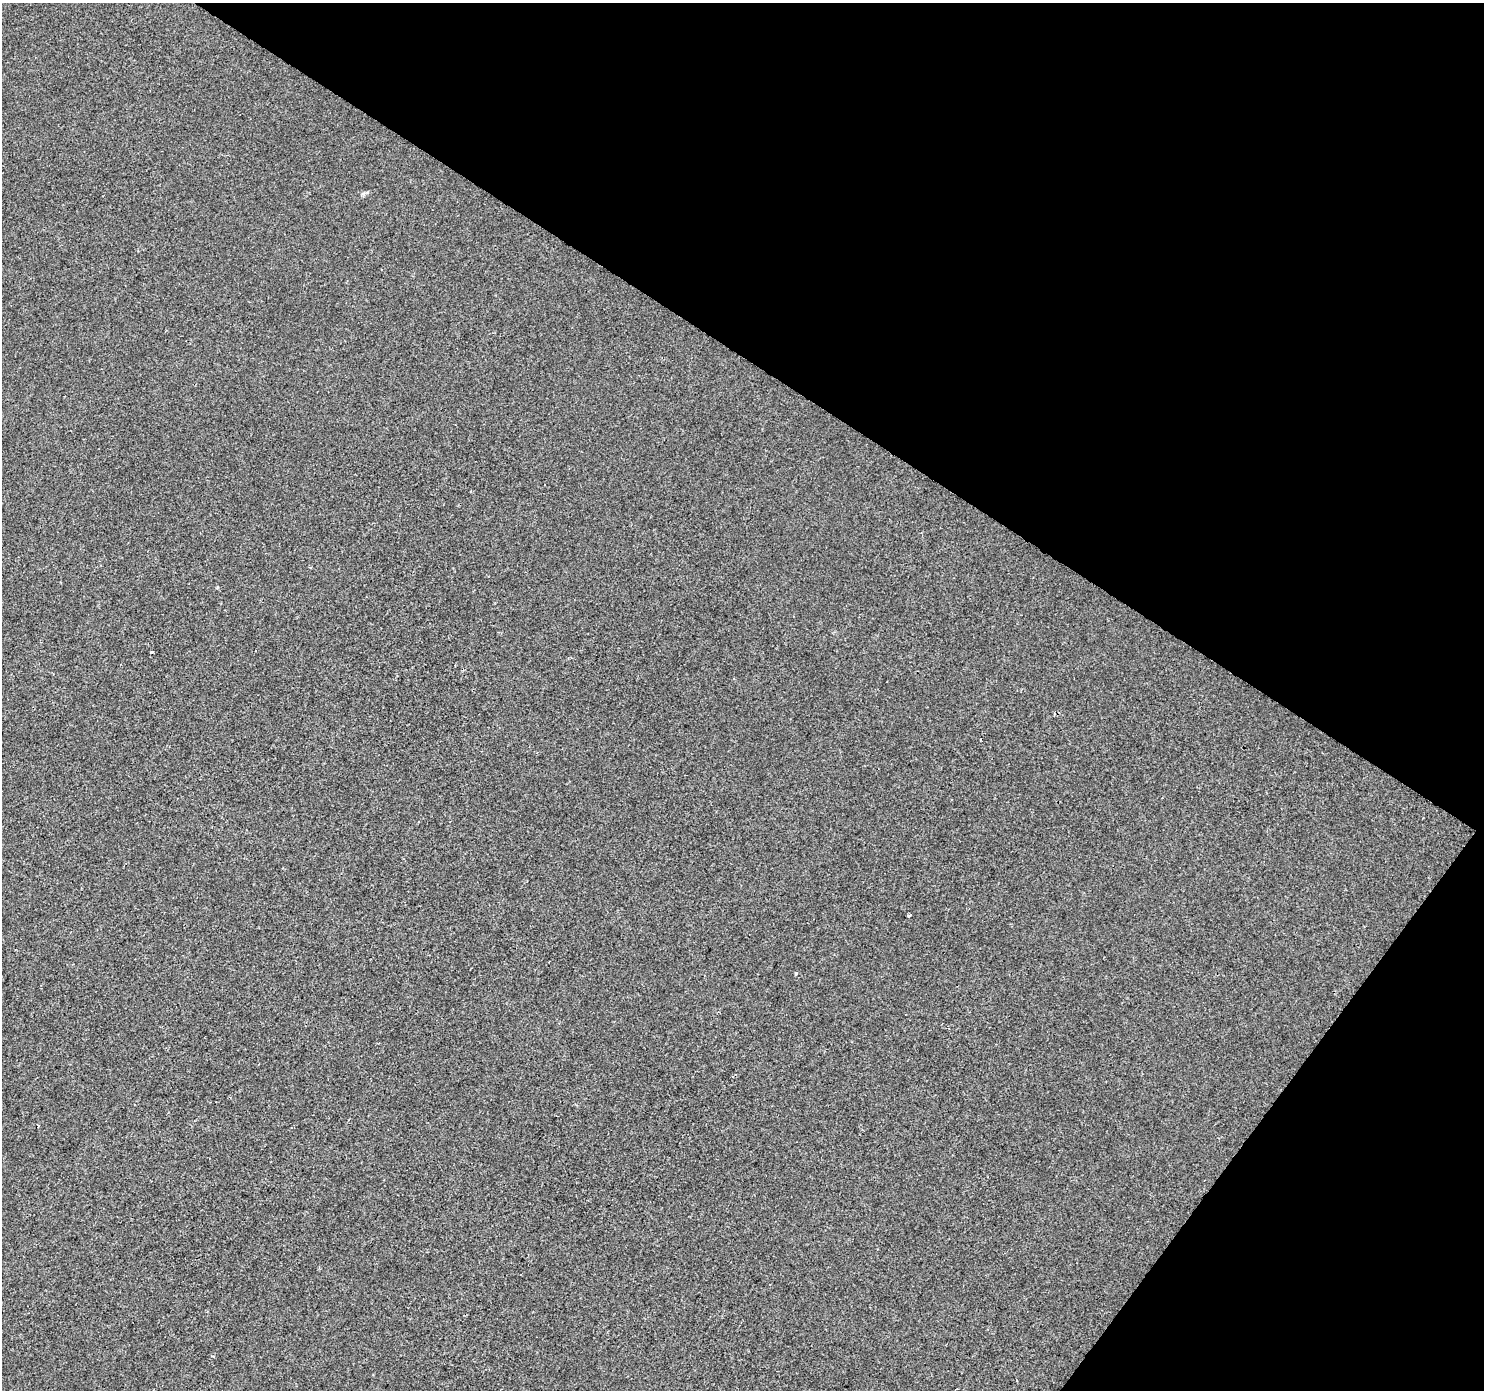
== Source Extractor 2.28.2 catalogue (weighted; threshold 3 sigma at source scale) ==
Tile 8 of 4 x 4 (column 4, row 2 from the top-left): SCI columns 4449-5930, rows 2963-4350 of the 5936 x 5989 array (HDU 1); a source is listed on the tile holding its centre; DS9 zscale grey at full resolution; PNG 1486 x 1392 px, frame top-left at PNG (2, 3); no overlay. Shown black and unused: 32% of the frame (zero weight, under 2 of 3 exposures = <1% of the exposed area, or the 3 px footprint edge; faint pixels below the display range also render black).
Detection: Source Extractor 2.28.2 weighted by HDU 2 'WHT'; one run over the whole footprint, this tile lists its part. Background 4.00e-04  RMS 0.0042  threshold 0.019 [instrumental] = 3 sigma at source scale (4.5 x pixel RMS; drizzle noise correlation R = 1.50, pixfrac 1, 0.0396/0.0396 arcsec/px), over >= 5 px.
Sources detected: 5; all 5 listed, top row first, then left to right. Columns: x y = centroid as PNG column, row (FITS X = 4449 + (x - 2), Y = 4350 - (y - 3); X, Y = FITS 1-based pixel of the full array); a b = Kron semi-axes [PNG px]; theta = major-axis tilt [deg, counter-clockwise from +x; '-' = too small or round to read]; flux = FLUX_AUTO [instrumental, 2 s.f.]
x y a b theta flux
363 193 7 4 1 0.81
152 652 3 2 - 0.42
909 915 4 3 - 1.3
796 973 3 3 - 1.6
213 1356 4 2 - 0.44